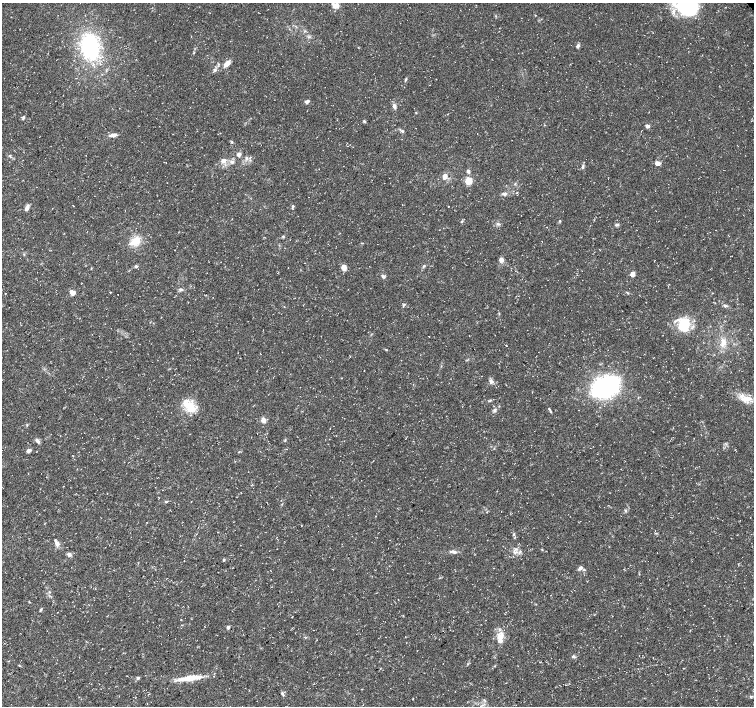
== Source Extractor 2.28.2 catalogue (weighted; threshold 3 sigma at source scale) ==
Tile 7 of 4 x 4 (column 3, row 2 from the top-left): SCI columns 3012-4514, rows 3026-4432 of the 6018 x 5987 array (HDU 1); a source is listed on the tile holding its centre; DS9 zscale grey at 2 x 2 block average (1 PNG px = mean of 2 x 2 image px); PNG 756 x 708 px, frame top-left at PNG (2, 3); no overlay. Shown black and unused: <1% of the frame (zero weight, under 3 of 5 exposures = <1% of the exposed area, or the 3 px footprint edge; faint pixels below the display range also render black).
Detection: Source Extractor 2.28.2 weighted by HDU 2 'WHT'; one run over the whole footprint, this tile lists its part. Background 0.0226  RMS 0.0035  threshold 0.0157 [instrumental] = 3 sigma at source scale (4.5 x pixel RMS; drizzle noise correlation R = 1.50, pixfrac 1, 0.0396/0.0396 arcsec/px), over >= 5 px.
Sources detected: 88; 5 inside a brighter listed object's ellipse — not listed separately; the other 83 listed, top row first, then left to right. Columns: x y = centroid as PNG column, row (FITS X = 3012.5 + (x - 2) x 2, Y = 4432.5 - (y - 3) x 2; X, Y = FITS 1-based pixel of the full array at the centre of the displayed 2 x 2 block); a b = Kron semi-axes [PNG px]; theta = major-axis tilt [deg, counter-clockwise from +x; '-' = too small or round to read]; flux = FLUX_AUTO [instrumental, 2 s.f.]
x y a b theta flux
336 5 7 6 - 5
687 5 18 17 - 83
535 15 3 2 - 0.31
578 45 5 3 - 1.8
90 46 24 16 -82 73
227 64 9 5 45 4.7
215 70 5 4 - 1.8
405 79 5 3 - 1.1
307 101 5 4 - 2.1
394 106 6 4 -76 2.4
23 118 6 3 70 1
364 121 5 3 - 0.92
648 126 4 4 - 2.3
402 131 4 3 - 1.1
114 135 7 3 11 4.2
232 142 4 3 - 0.87
239 154 4 4 - 3.5
223 160 3 3 - 6
232 162 6 3 -24 1.8
657 163 5 4 - 4.1
583 166 7 3 87 1.3
468 171 6 4 -65 1.6
445 176 5 4 - 5.2
468 181 3 3 - 35
504 194 6 5 - 2.1
293 206 4 3 - 1.2
448 206 2 2 - 0.26
27 208 8 4 66 2.8
461 221 4 3 - 0.81
560 221 3 3 - 0.71
498 223 4 4 - 1.4
617 225 4 4 - 1.3
283 236 4 3 - 0.78
135 241 11 7 28 12
501 259 5 4 - 3.5
136 266 5 4 - 1.3
424 266 4 3 - 0.84
344 267 5 4 - 6.9
632 274 3 3 - 13
383 276 4 4 - 1.8
181 289 5 4 - 1.5
5 293 2 2 - 0.31
72 293 6 5 - 3.4
627 293 4 2 - 0.75
725 306 6 4 -23 1.8
684 324 15 12 -89 25
429 336 2 2 - 0.27
723 342 11 7 -89 6.5
386 350 3 2 - 0.49
491 381 7 5 -41 2.4
606 386 25 15 29 140
748 398 14 7 14 9.4
490 400 4 2 - 0.77
189 406 20 11 -40 15
549 409 6 2 -49 1
495 410 5 4 - 1.7
263 420 6 5 - 3.4
285 440 4 2 - 0.65
37 441 7 4 -54 2.3
413 441 2 2 - 0.31
29 451 5 4 - 2.3
239 452 3 2 - 0.47
166 502 3 2 - 0.64
625 511 3 3 - 0.93
514 534 4 3 - 0.88
57 543 8 5 -56 3.2
542 549 3 2 - 0.51
453 552 9 4 -12 2.6
514 552 5 3 - 1.8
69 554 6 4 -30 2.2
224 560 3 3 - 0.93
580 568 6 3 44 2.5
584 570 4 3 - 0.82
29 602 3 2 - 0.44
41 610 4 3 - 0.87
181 619 2 2 - 0.3
228 627 3 3 - 3.1
500 637 17 6 83 7.6
573 657 5 3 - 1.2
138 678 3 3 - 2.4
190 678 29 6 9 15
283 694 8 2 -58 1.2
751 696 3 2 - 0.65
Isophote crosses this tile's border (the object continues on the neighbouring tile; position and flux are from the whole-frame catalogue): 2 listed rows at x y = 336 5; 687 5
Diffuse or blended objects may show on this block-average render without a row.